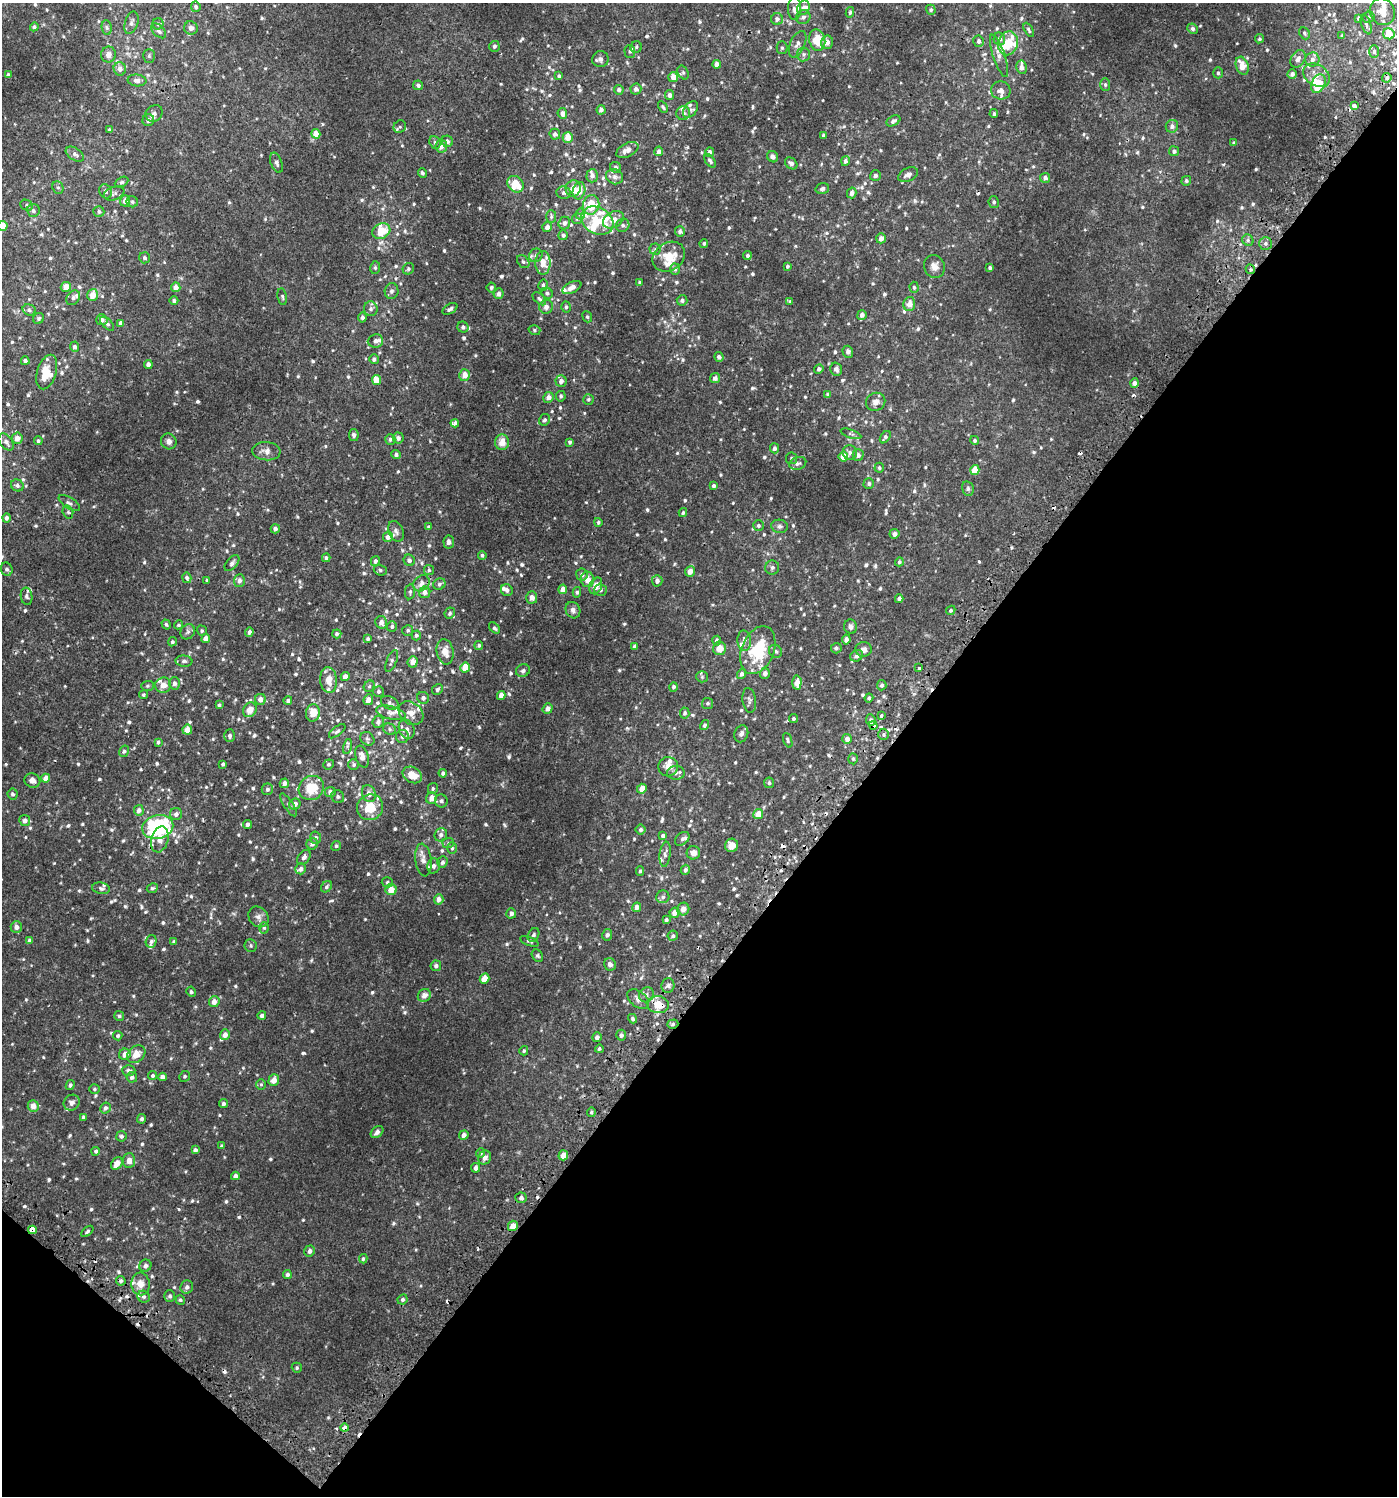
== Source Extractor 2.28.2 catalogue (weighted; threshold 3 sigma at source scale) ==
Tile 15 of 4 x 4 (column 3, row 4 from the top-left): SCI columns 3021-4415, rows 49-1542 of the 6112 x 6088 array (HDU 1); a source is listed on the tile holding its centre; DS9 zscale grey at full resolution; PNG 1399 x 1498 px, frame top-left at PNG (2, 3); each listed source drawn as its Kron ellipse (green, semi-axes under 4 px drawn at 4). Shown black and unused: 39% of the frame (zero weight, under 2 of 3 exposures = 3% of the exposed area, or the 3 px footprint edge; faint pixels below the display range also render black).
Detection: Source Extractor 2.28.2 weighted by HDU 2 'WHT'; one run over the whole footprint, this tile lists its part. Background 0.00622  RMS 0.0033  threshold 0.0148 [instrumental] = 3 sigma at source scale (4.5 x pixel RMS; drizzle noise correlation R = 1.50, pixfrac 1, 0.0396/0.0396 arcsec/px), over >= 5 px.
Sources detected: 951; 21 cosmic-ray / hot-pixel residue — neither listed nor drawn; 54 inside a brighter listed object's ellipse — not listed separately; of the other 876, all 500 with FLUX_AUTO >= 0.502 (the completeness limit of this list) listed and drawn (376 fainter detections not listed), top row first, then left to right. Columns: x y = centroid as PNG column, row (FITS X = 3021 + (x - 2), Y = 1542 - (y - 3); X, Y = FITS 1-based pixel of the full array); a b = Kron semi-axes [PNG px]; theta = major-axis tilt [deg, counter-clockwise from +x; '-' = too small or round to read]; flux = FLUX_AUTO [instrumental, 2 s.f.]
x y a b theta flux
196 7 5 4 - 0.68
803 8 7 6 - 1.5
795 9 11 6 -90 1.3
931 10 5 4 - 0.51
850 12 5 4 - 0.53
1382 12 14 12 -64 3.2
803 17 7 6 - 1.1
1368 17 6 5 - 0.53
1359 18 4 3 - 0.71
777 19 6 6 - 1.2
131 23 11 6 72 1.1
158 24 5 5 - 0.61
1366 24 10 4 -72 0.71
34 27 4 4 - 0.71
107 28 7 5 -82 0.63
191 28 7 6 - 1.2
1192 29 5 5 - 0.66
1029 30 8 4 -61 0.54
159 31 9 5 -46 0.92
1304 33 6 5 - 0.6
1389 34 6 5 - 6.4
1342 36 4 3 - 0.51
999 39 6 5 - 0.91
1259 39 5 4 - 0.52
817 40 11 8 -76 7.2
979 41 5 5 - 1
827 42 6 6 - 1.9
1008 43 12 10 76 6.1
797 44 14 7 66 1.7
494 46 5 5 - 0.72
636 47 6 5 - 0.57
782 48 6 5 - 0.55
630 51 6 5 - 0.63
1374 52 6 5 - 0.66
804 54 7 6 - 0.82
108 55 8 7 - 1.6
149 56 7 5 90 0.56
999 56 22 6 -71 1.8
600 59 8 8 - 1.2
1298 59 9 6 60 1.6
1312 60 7 7 - 1.4
717 64 4 4 - 1.6
1242 66 9 6 -72 4.6
1022 67 6 5 - 1.4
120 69 7 6 - 1.6
683 72 7 5 -63 0.61
1218 73 5 4 - 0.51
1292 74 5 4 - 1
8 75 4 3 - 0.92
1317 75 14 10 -32 3.2
559 76 4 3 - 0.67
673 77 5 5 - 2.7
1387 78 5 4 - 0.71
137 80 9 6 -5 1.3
1318 84 10 6 68 6.5
418 85 5 5 - 0.85
1105 85 6 5 - 0.6
636 89 5 5 - 1.1
619 90 5 5 - 0.97
1001 90 10 9 - 1.8
670 95 5 4 - 0.98
1354 106 4 4 - 1.2
663 107 6 4 -61 0.55
690 109 9 6 54 0.87
601 110 4 4 - 1
154 113 9 7 37 1.1
562 113 5 5 - 1.5
683 113 7 7 - 0.89
994 114 4 4 - 0.54
148 120 6 6 - 1.4
893 121 7 5 30 0.86
1172 126 6 6 - 1.2
400 127 6 5 - 0.62
109 130 4 4 - 0.6
316 134 5 4 - 4
555 134 5 5 - 1.1
824 135 3 3 - 0.66
568 137 5 5 - 3.2
447 141 6 5 - 1
435 142 6 5 - 0.61
1234 143 3 3 - 0.61
441 146 6 5 - 2
627 150 12 6 26 2.2
659 151 4 4 - 1.3
1174 151 5 5 - 0.9
710 152 4 4 - 0.86
75 154 10 6 -32 1.1
773 157 6 5 - 1.1
710 161 7 4 -54 0.79
845 161 5 4 - 0.85
276 163 10 5 -69 1.1
791 163 7 5 -42 1
616 167 6 5 - 0.69
422 173 5 4 - 0.73
908 175 10 6 27 1.4
592 176 6 5 - 1.5
875 176 5 5 - 0.7
615 177 9 7 -26 1.2
1045 178 5 5 - 1.1
1186 181 5 4 - 0.67
121 182 7 4 26 0.56
515 184 9 7 -48 6.9
58 187 6 5 - 0.63
573 188 8 7 - 3.6
822 189 7 5 16 0.84
106 191 7 6 - 0.96
579 191 8 6 74 4
114 193 11 6 20 0.94
564 193 7 6 - 0.93
852 193 5 4 - 1.2
125 201 5 5 - 1.5
132 202 6 5 - 0.53
994 202 6 5 - 0.63
27 205 6 5 - 0.65
591 205 10 8 77 7.9
33 211 6 6 - 0.77
99 211 5 5 - 0.74
580 214 5 5 - 0.67
551 217 6 5 - 0.64
577 219 5 5 - 0.56
613 220 11 7 29 2.5
597 221 17 13 -29 6.3
564 223 6 6 - 1.1
623 225 7 6 - 0.81
3 226 5 4 - 3.3
547 227 5 4 - 1.6
381 231 9 7 27 5.8
680 231 5 5 - 0.72
563 235 5 5 - 0.7
881 238 5 5 - 1.7
1248 240 6 5 - 0.7
704 243 4 4 - 0.57
1266 243 6 6 - 0.93
655 249 5 5 - 0.65
536 255 7 6 - 0.91
747 255 4 4 - 0.65
669 257 17 14 34 6.8
144 258 5 5 - 0.59
523 262 7 5 -49 0.64
543 263 12 7 -90 3.9
787 266 4 4 - 0.55
934 266 11 10 - 2
375 268 6 5 - 0.6
990 268 3 3 - 0.53
408 269 6 5 - 0.63
675 269 5 5 - 0.63
1250 269 5 4 - 0.79
640 283 4 4 - 0.73
543 285 6 5 - 0.74
66 287 5 4 - 3
176 287 5 4 - 2.1
914 287 5 4 - 0.61
491 288 5 4 - 0.66
572 288 10 5 26 1.9
391 291 8 7 - 0.94
547 293 6 5 - 0.74
499 294 5 5 - 1.2
93 295 6 5 - 3.2
282 297 8 4 -79 0.57
73 298 8 6 53 0.8
539 299 8 4 -44 0.64
682 300 5 5 - 0.86
174 301 4 4 - 0.68
790 302 4 3 - 0.55
909 304 7 6 - 2.2
546 307 7 6 - 1.2
566 307 5 5 - 0.59
371 309 7 6 - 0.9
450 309 8 5 31 0.89
29 310 7 5 -19 0.74
862 315 5 4 - 1.2
362 317 5 4 - 0.98
587 317 6 4 -67 0.52
39 318 6 5 - 0.52
102 320 5 5 - 1
121 323 4 4 - 1.2
107 324 9 4 -45 0.68
463 327 6 5 - 0.88
534 330 6 5 - 0.55
375 341 7 6 - 1.2
75 347 5 4 - 0.93
848 352 6 5 - 0.9
719 357 5 4 - 0.91
374 359 5 4 - 0.82
25 361 4 4 - 0.86
148 365 4 4 - 1.6
819 369 5 4 - 0.8
836 369 7 5 -73 1.1
47 372 18 9 73 5
465 375 6 5 - 2.5
715 378 5 5 - 1.1
376 380 5 4 - 4.5
561 381 6 5 - 1.2
1135 383 5 4 - 1.3
828 394 4 4 - 0.52
561 396 5 5 - 0.66
548 397 5 5 - 1.6
588 399 5 5 - 0.55
876 402 10 9 - 1.6
545 420 6 5 - 0.68
455 423 4 3 - 2.9
851 434 11 4 -19 0.61
354 435 6 5 - 0.82
885 437 7 4 53 0.75
17 438 5 5 - 1.8
398 438 5 5 - 1.1
390 439 5 5 - 0.77
975 440 4 4 - 0.69
38 441 4 4 - 0.54
169 441 8 7 - 1.4
6 442 9 6 -51 1
502 442 8 7 - 3
570 442 4 4 - 0.65
775 448 5 4 - 0.96
266 451 14 9 -4 2.1
850 453 7 7 - 1.1
396 455 5 4 - 0.97
858 455 5 5 - 1.2
843 456 5 4 - 3.8
791 458 6 5 - 0.55
798 463 9 6 19 0.83
879 468 5 4 - 0.57
975 470 5 4 - 5.2
869 483 5 5 - 0.66
17 485 6 5 - 0.85
714 486 4 4 - 0.9
968 489 7 5 -76 0.68
69 503 12 5 -33 0.91
68 512 7 5 -74 0.59
683 513 4 4 - 0.53
6 518 4 4 - 0.87
598 522 4 4 - 0.53
758 525 5 5 - 0.74
780 526 8 6 -11 1
429 527 4 4 - 0.5
275 529 4 4 - 0.98
396 531 11 7 -65 1.1
894 534 5 5 - 1.3
388 537 5 5 - 1.4
449 542 6 5 - 1.1
482 555 4 4 - 0.57
326 558 4 4 - 0.7
409 560 6 5 - 1.1
375 561 5 4 - 0.9
899 562 4 4 - 0.6
232 563 9 5 49 0.89
772 567 7 7 - 0.78
7 569 7 6 - 0.94
380 570 7 5 -18 0.67
429 570 5 5 - 0.51
690 571 5 5 - 2.4
582 575 6 5 - 1
187 578 5 4 - 0.64
588 579 8 6 -80 2.4
207 580 3 3 - 0.88
239 581 6 5 - 1.3
657 581 6 5 - 1.2
421 583 9 7 43 1.5
439 584 6 5 - 0.7
596 586 9 6 68 2.6
563 589 4 4 - 2.3
507 590 6 5 - 0.95
600 590 6 6 - 0.78
410 592 7 5 81 0.63
425 592 6 5 - 1.5
577 592 5 4 - 0.52
27 596 9 6 -81 0.78
532 597 6 5 - 1.3
899 599 4 4 - 1.4
573 610 8 7 - 1.1
951 610 5 4 - 0.67
450 613 6 5 - 0.61
381 622 6 6 - 1.5
166 624 5 4 - 0.57
178 625 4 4 - 0.52
392 626 5 5 - 0.69
851 627 7 6 - 1.1
494 628 6 4 -45 0.53
408 630 6 5 - 0.67
202 631 5 5 - 0.56
188 632 8 6 53 0.8
249 632 4 4 - 1.1
337 634 4 4 - 0.73
416 635 5 4 - 0.69
206 638 4 4 - 1.9
368 639 4 4 - 0.56
846 639 5 4 - 1.3
717 641 5 4 - 1.2
744 641 10 6 -86 1.3
172 642 5 4 - 0.56
479 645 4 4 - 0.61
634 646 4 4 - 0.87
719 648 7 6 - 3.5
836 648 5 5 - 0.77
864 649 8 7 - 1.5
758 650 25 16 68 16
776 651 7 6 - 0.76
445 652 13 8 -79 3.5
856 656 6 5 - 1.1
184 661 8 5 -5 0.78
392 661 12 5 68 0.83
413 662 6 5 - 2.4
465 667 5 4 - 6.2
919 668 3 3 - 0.72
523 671 7 6 - 0.86
765 673 6 5 - 1.2
741 674 5 4 - 1
345 676 5 4 - 1.3
702 677 6 5 - 0.53
329 680 13 8 -84 3.1
797 682 7 4 87 3
174 683 6 5 - 1.1
163 685 8 7 - 2.2
882 685 5 4 - 0.74
147 686 6 5 - 0.51
369 686 6 5 - 0.52
674 687 5 4 - 0.63
437 689 6 5 - 0.66
378 691 5 5 - 0.7
143 695 4 4 - 0.5
501 695 4 4 - 2.5
423 698 6 6 - 1.1
869 698 4 4 - 0.74
260 699 5 5 - 1.9
288 700 4 4 - 0.73
368 700 5 4 - 1.9
749 700 12 6 -82 0.94
390 703 9 6 -26 0.88
708 703 5 5 - 0.54
219 705 4 4 - 0.53
548 709 5 4 - 1.4
250 710 8 6 56 3.2
313 713 9 7 77 3.9
391 713 15 6 -15 1.5
411 713 13 10 -40 2.4
685 713 5 5 - 0.71
881 716 3 3 - 2.4
793 719 4 4 - 0.53
871 720 6 4 -84 0.8
378 722 6 5 - 1.1
704 725 5 4 - 0.62
873 725 4 3 - 9.7
390 729 7 5 -26 0.63
407 729 10 7 -65 1.7
187 730 5 4 - 3.2
337 731 10 4 38 0.69
741 734 9 6 68 1.1
883 734 6 5 - 0.64
230 736 6 5 - 0.81
402 736 6 6 - 0.89
367 739 8 6 -41 0.64
847 739 5 4 - 1.6
788 740 7 4 -70 0.59
158 742 4 3 - 0.51
347 746 7 4 75 0.62
124 751 6 5 - 0.74
362 757 11 6 -72 1.8
853 759 5 4 - 0.55
223 764 3 3 - 0.55
329 764 5 5 - 0.57
354 765 5 5 - 0.65
668 767 10 9 - 2.3
443 773 4 4 - 0.71
676 773 9 7 4 1
412 775 10 7 -28 4.3
46 778 4 4 - 2.4
32 780 8 7 - 1.6
284 783 5 4 - 1.4
769 783 5 5 - 0.66
311 788 13 12 - 7.9
267 789 6 5 - 0.79
433 789 5 5 - 0.53
642 789 5 4 - 2.2
330 792 5 5 - 1.5
13 794 6 5 - 0.74
369 794 9 6 -68 1.7
338 797 7 6 - 0.74
432 798 6 5 - 2.7
441 801 6 6 - 0.99
295 804 6 5 - 1.5
288 805 13 4 -57 0.8
370 807 13 12 - 6.4
139 810 5 4 - 1.3
176 814 6 6 - 1.2
758 814 5 5 - 3.8
25 820 5 5 - 1.3
247 824 4 4 - 0.76
158 827 16 11 13 38
641 830 5 5 - 0.84
441 835 7 6 - 1.1
663 836 4 4 - 0.8
316 838 6 5 - 0.95
160 839 13 8 74 2.3
682 839 8 5 41 0.79
448 843 6 5 - 0.64
312 844 6 5 - 0.98
731 845 7 6 - 3.1
336 846 5 4 - 0.57
452 848 6 5 - 0.55
693 853 7 6 - 2.1
665 854 12 5 83 1.1
304 857 8 5 54 1.1
423 860 16 8 -82 2.2
442 862 6 5 - 0.88
434 866 7 6 - 1.2
301 869 5 5 - 1.1
685 870 5 4 - 0.67
640 871 5 3 - 0.51
387 882 5 5 - 0.61
326 887 6 5 - 0.67
101 888 9 5 -10 0.72
152 888 6 4 28 0.51
391 890 5 5 - 4.1
663 897 6 6 - 0.77
439 899 5 4 - 1.6
637 907 5 4 - 1.5
683 909 6 6 - 1.9
511 913 5 5 - 1.2
674 913 5 5 - 2.2
258 917 11 9 -48 1.5
666 920 4 3 - 0.65
16 927 6 5 - 1.4
264 928 5 5 - 0.51
533 935 7 5 59 0.68
607 935 5 5 - 0.66
673 936 5 5 - 0.68
29 941 4 4 - 1.2
151 941 6 5 - 0.76
529 941 10 4 -21 0.56
174 942 4 3 - 0.63
251 945 6 6 - 0.67
537 956 6 5 - 0.55
610 964 6 5 - 1.4
436 966 5 5 - 0.81
484 979 5 4 - 3.9
668 986 7 6 - 0.91
191 992 5 4 - 0.56
424 995 7 6 - 1.8
646 995 8 7 - 0.98
638 999 12 8 -38 1.5
214 1002 5 5 - 2.2
658 1005 11 8 -9 5.3
262 1015 4 4 - 1.1
119 1016 5 5 - 0.52
633 1019 5 4 - 0.55
673 1024 6 4 18 0.65
225 1035 5 5 - 1.9
621 1035 5 5 - 0.81
118 1036 5 4 - 0.56
597 1037 5 4 - 1.1
599 1049 4 4 - 0.51
524 1051 4 4 - 0.52
125 1054 6 5 - 2.2
136 1054 10 7 41 3.1
129 1071 6 5 - 0.82
153 1075 4 4 - 0.57
185 1076 5 5 - 0.56
132 1077 5 5 - 0.9
162 1077 4 4 - 1.4
274 1080 6 5 - 2.6
261 1084 5 5 - 0.55
70 1085 5 4 - 0.71
94 1089 5 4 - 0.51
72 1103 8 7 - 1.3
223 1104 4 4 - 0.74
33 1106 6 5 - 2.4
105 1108 5 5 - 0.85
591 1112 5 4 - 0.52
83 1117 4 4 - 0.54
142 1119 5 4 - 0.79
377 1132 7 5 44 1
464 1135 5 4 - 1.3
121 1136 5 5 - 0.79
221 1146 4 4 - 0.52
195 1150 4 4 - 0.86
96 1151 4 4 - 0.64
480 1153 4 4 - 0.55
563 1155 5 4 - 2.7
485 1158 7 6 - 1.5
129 1160 7 6 - 1.8
117 1163 7 5 53 2.9
476 1168 5 4 - 1.3
235 1176 4 4 - 1.2
521 1198 6 5 - 0.99
513 1226 5 4 - 3
32 1230 4 4 - 39
87 1231 7 4 40 0.55
310 1251 5 5 - 1.1
363 1259 4 4 - 0.5
145 1266 6 6 - 1.3
287 1274 4 4 - 0.84
121 1281 5 4 - 0.69
141 1284 11 9 -85 2.8
187 1287 7 6 - 0.98
170 1296 6 5 - 0.7
144 1297 6 6 - 0.8
402 1299 5 5 - 0.7
180 1300 5 4 - 0.52
297 1368 5 5 - 0.52
345 1428 4 4 - 5.2
Overlapping masked pixels (flux is a lower limit): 6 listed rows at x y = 979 41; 873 725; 658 1005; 673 1024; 32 1230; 345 1428
Isophote crosses this tile's border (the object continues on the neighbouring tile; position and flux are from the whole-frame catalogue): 1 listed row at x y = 3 226